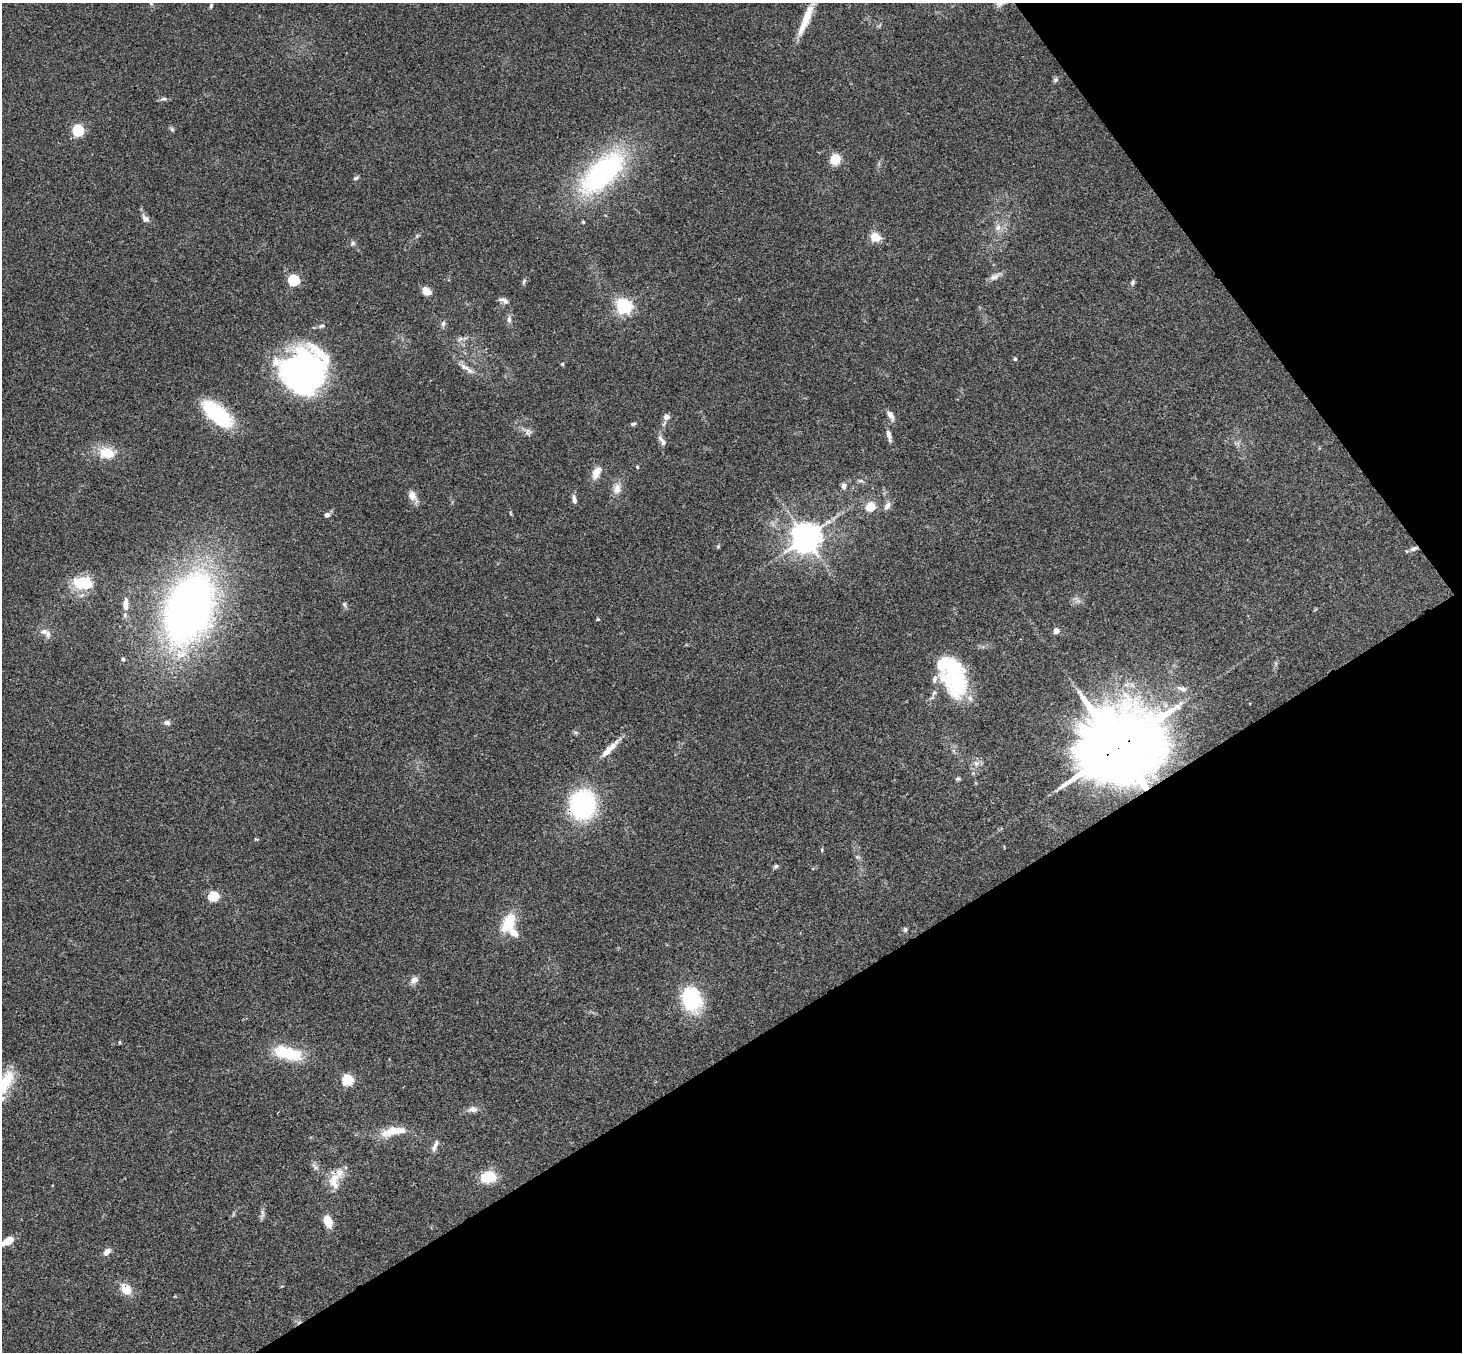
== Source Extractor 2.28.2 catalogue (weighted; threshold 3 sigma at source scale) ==
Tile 12 of 4 x 4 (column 4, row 3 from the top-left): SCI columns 4433-5892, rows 1681-3030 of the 5942 x 5923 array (HDU 1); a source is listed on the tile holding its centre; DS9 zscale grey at full resolution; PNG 1464 x 1354 px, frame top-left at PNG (2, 3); no overlay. Shown black and unused: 30% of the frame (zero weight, under 3 of 4 exposures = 6% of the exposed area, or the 3 px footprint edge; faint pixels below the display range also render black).
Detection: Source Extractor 2.28.2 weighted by HDU 2 'WHT'; one run over the whole footprint, this tile lists its part. Background 0.168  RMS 0.0077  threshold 0.0348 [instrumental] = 3 sigma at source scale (4.5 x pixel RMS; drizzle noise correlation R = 1.50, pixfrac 1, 0.05/0.05 arcsec/px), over >= 5 px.
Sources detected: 93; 2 inside a brighter object's white glare — not listed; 7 inside a brighter listed object's ellipse — not listed separately; the other 84 listed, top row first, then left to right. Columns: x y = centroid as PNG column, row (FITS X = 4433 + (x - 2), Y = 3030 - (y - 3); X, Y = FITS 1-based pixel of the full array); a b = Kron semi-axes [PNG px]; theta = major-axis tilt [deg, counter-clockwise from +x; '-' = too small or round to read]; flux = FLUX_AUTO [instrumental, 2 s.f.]
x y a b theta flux
211 6 6 4 65 1.2
806 19 45 8 67 19
1055 80 8 6 18 1.7
163 99 10 4 4 1.9
172 129 6 5 - 1.3
78 130 5 5 - 84
835 159 8 7 - 19
602 173 63 28 45 140
356 178 7 4 21 1.4
145 219 10 7 -43 3.6
583 222 4 4 - 0.84
998 228 8 8 - 4
875 237 9 8 - 12
353 243 7 5 16 1.7
993 278 9 7 58 3.2
294 280 5 5 - 75
524 281 6 5 - 1.4
1133 282 9 5 69 1.6
426 291 7 6 - 12
505 301 10 7 -40 2.8
624 306 6 6 - 230
509 320 10 6 -89 2.5
443 324 8 7 - 2.3
321 326 7 5 16 1.7
460 339 8 4 37 1.8
1015 359 4 4 - 1.4
562 364 5 4 - 0.8
464 367 19 6 -27 5.3
303 371 41 39 32 260
218 415 32 18 -31 55
890 415 11 6 -54 4.4
666 417 8 7 - 3.6
633 424 7 4 11 1.4
528 431 10 5 77 2.3
889 435 15 5 -77 4.2
662 441 16 6 -54 3.4
107 453 22 16 -4 16
637 467 4 3 - 0.76
596 473 17 10 64 7.4
861 481 8 4 8 1.6
844 486 8 7 - 2.8
617 489 14 10 88 6.5
412 496 16 10 -56 5.9
574 499 12 5 -82 2.8
887 506 10 7 58 3.8
870 507 5 5 - 32
327 515 6 5 - 2.6
806 538 9 8 - 1300
718 546 5 4 - 0.95
1413 549 10 5 27 3
83 582 22 17 -3 24
344 604 7 5 -72 1.6
125 605 16 7 88 7.1
189 608 48 30 69 580
598 619 4 4 - 0.83
44 631 9 7 3 3.5
1056 631 4 4 - 9.1
123 659 5 5 - 1.7
955 681 39 26 -76 68
1182 689 16 6 -17 3.6
167 722 7 5 -5 2.6
612 747 23 8 46 9
1118 748 24 17 30 12000
976 763 8 6 -69 2.8
958 779 6 5 - 1.2
582 805 22 19 -84 130
776 866 7 5 16 1.4
213 896 5 5 - 51
508 923 22 13 63 24
905 929 7 5 -76 1.4
414 980 10 7 43 4.8
691 999 31 24 -71 43
288 1053 33 14 -14 35
347 1080 5 5 - 65
6 1082 30 12 63 26
473 1109 12 7 -2 4.2
393 1131 34 10 10 15
435 1146 18 5 65 3.7
488 1177 14 10 7 24
334 1181 25 13 84 13
327 1221 11 7 -66 14
8 1241 9 6 33 13
107 1252 11 6 44 3.9
126 1289 14 11 -47 10
Overlapping masked pixels (flux is a lower limit): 5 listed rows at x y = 1413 549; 1118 748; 582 805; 334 1181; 126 1289
Isophote crosses this tile's border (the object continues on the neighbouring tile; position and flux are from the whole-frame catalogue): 2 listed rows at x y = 806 19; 6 1082